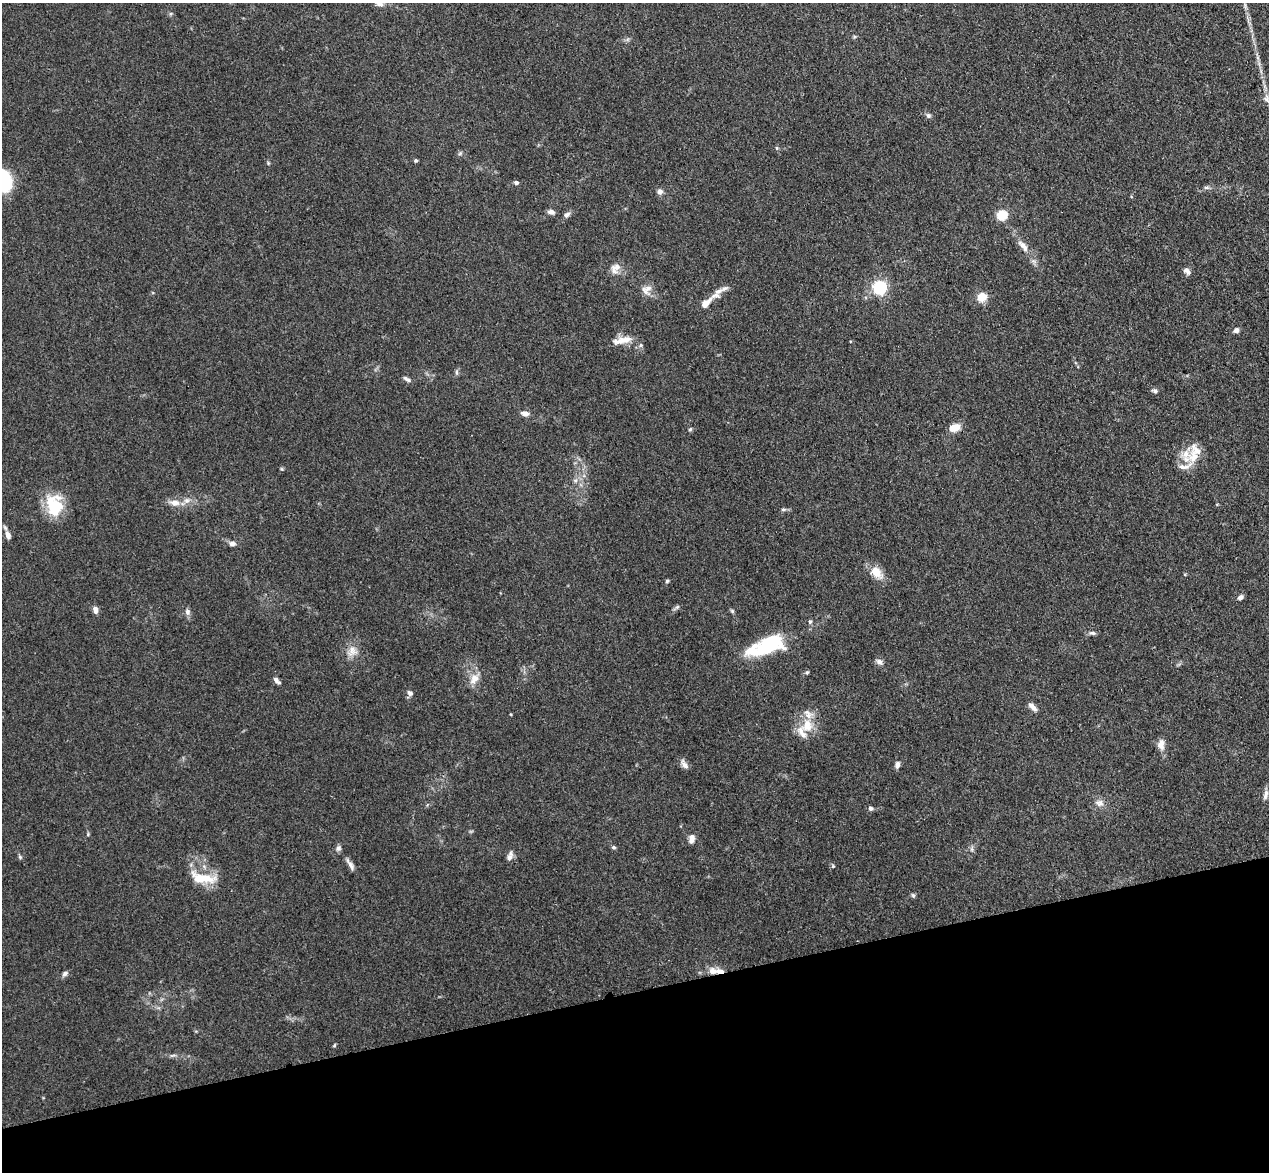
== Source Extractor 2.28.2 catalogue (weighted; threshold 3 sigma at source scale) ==
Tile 14 of 4 x 4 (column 2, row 4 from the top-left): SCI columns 1383-2649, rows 183-1352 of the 5298 x 5161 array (HDU 1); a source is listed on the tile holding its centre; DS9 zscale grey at full resolution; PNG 1271 x 1174 px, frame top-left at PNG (2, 3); no overlay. Shown black and unused: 15% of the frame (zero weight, under 3 of 4 exposures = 6% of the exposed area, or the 3 px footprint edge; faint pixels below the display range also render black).
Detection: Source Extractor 2.28.2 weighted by HDU 2 'WHT'; one run over the whole footprint, this tile lists its part. Background 0.0711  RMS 0.0063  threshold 0.0283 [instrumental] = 3 sigma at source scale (4.5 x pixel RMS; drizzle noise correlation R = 1.50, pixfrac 1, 0.05/0.05 arcsec/px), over >= 5 px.
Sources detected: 90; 1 inside a brighter object's white glare — not listed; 10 inside a brighter listed object's ellipse — not listed separately; the other 79 listed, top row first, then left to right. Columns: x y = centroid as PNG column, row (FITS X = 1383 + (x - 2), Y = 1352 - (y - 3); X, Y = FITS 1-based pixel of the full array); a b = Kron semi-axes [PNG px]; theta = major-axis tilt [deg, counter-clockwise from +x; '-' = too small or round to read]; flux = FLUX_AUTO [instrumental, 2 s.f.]
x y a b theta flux
379 4 11 7 -20 2.8
1258 58 7 4 -71 1.3
1267 98 14 7 -76 3.4
928 115 7 6 - 1.6
776 148 6 4 -89 0.83
460 153 7 4 45 1
416 160 4 4 - 1.1
268 163 5 4 - 0.72
3 181 21 15 -71 39
516 182 5 4 - 1.8
1206 188 8 4 -8 1.2
660 191 8 7 - 2.4
551 212 9 6 -14 2.3
567 215 9 6 28 2
1002 215 5 5 - 47
1023 246 20 8 -52 6.1
616 267 15 9 10 4.7
1187 271 10 7 -45 2.5
880 287 6 6 - 130
647 290 15 13 46 5.5
717 293 23 9 46 5.6
982 297 5 5 - 30
705 303 12 6 46 6.8
1236 330 6 5 - 2.8
624 340 21 9 7 8.2
641 345 6 5 - 1.1
456 372 7 4 -90 1.2
407 379 11 5 -30 2
1155 391 7 5 -30 1.5
525 414 8 6 -13 3.4
955 428 12 8 16 7.7
690 429 6 4 45 0.87
1194 457 20 17 50 11
282 469 6 4 -70 0.73
575 480 7 5 28 1.6
175 503 14 9 -3 5.3
54 507 28 19 -73 24
783 509 7 4 7 1.1
8 535 11 6 -73 3.4
232 544 9 6 -1 2.3
876 572 19 12 -43 8.9
667 581 5 5 - 0.95
1240 597 7 5 33 2.2
677 607 11 4 35 1.4
95 610 9 6 -78 2.8
732 611 6 5 - 0.93
187 612 9 7 -79 2.3
810 622 6 4 68 1
1092 633 9 5 -1 1.7
768 646 40 18 24 41
352 651 16 13 78 6.6
879 662 9 7 -43 2.4
807 672 5 4 - 0.84
474 679 17 10 57 6.4
276 680 10 5 -43 2.3
410 693 8 6 -39 2
1032 707 14 5 -44 3.2
807 725 22 17 79 14
1161 744 14 9 86 4.6
684 764 14 6 -56 2.9
897 765 8 6 80 2.5
1265 795 15 6 79 2.8
1099 803 12 9 -19 3.9
871 808 6 5 - 1.5
88 834 5 4 - 0.72
691 839 10 6 83 3.5
614 847 6 4 -2 1
338 848 8 7 - 2.1
972 849 7 4 -90 1.2
510 856 13 7 69 3
20 857 7 4 -46 0.96
350 864 17 5 -58 3.2
833 866 5 5 - 0.82
206 878 26 12 -11 15
913 895 6 5 - 1.1
712 971 10 9 - 5.9
65 974 9 6 44 1.9
334 1045 5 4 - 0.72
173 1055 11 4 9 1.5
Overlapping masked pixels (flux is a lower limit): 1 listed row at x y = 712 971
Isophote crosses this tile's border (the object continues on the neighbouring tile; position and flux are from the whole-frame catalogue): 2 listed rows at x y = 379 4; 3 181